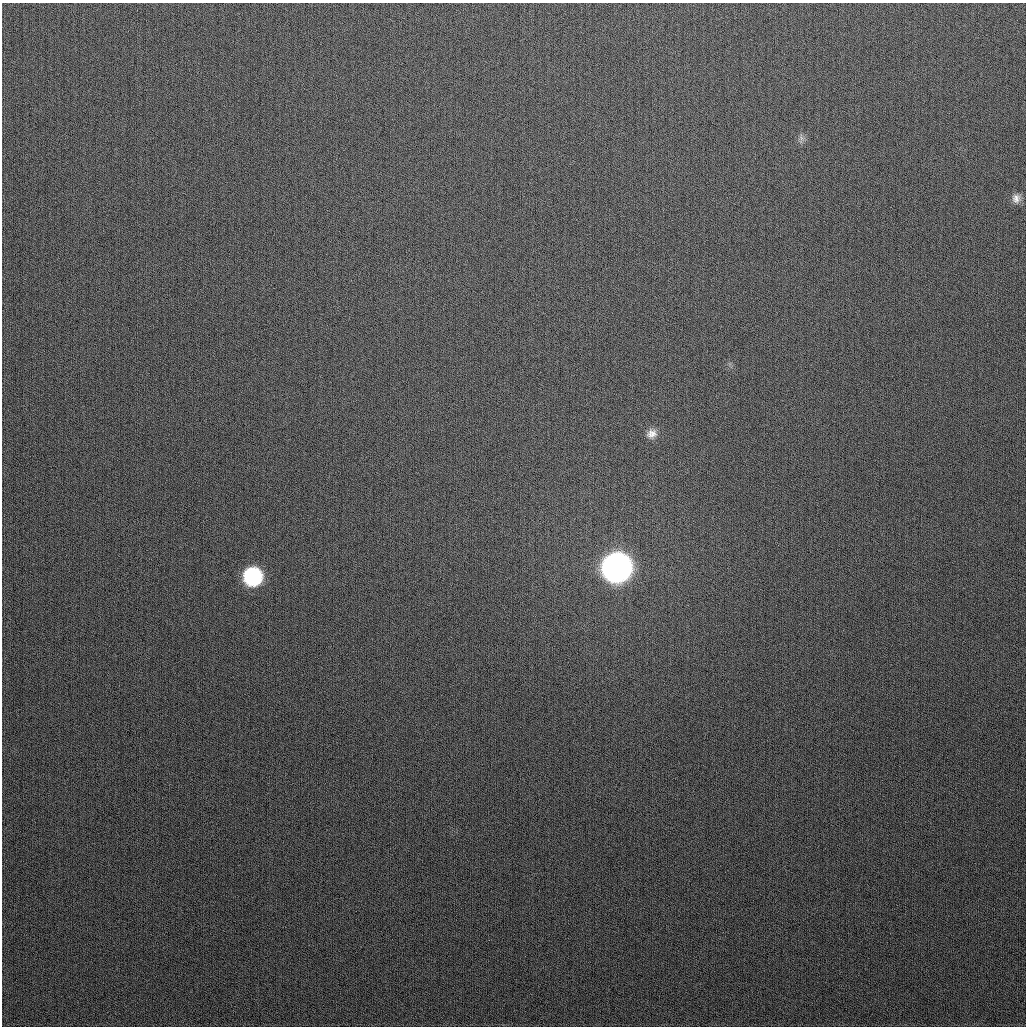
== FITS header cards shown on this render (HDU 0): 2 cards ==
NAXIS1  =                 1024
NAXIS2  =                 1024

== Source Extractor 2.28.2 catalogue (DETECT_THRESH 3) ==
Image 1024 x 1024 px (HDU 0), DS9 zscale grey, 1 PNG px = 1 image px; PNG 1028 x 1028 px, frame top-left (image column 1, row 1024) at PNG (2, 3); no overlay
Background 281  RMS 11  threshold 33.7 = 3 sigma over >= 5 px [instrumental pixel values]
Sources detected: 5; all 5 listed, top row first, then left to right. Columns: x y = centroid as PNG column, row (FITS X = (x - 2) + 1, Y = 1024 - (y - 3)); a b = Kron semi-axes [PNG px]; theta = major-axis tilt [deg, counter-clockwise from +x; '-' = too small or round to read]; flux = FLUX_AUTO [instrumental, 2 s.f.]
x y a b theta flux
801 138 8 4 -71 2300
1016 198 12 11 - 5600
652 434 14 12 19 6700
617 567 15 14 - 950000
253 576 13 13 - 100000